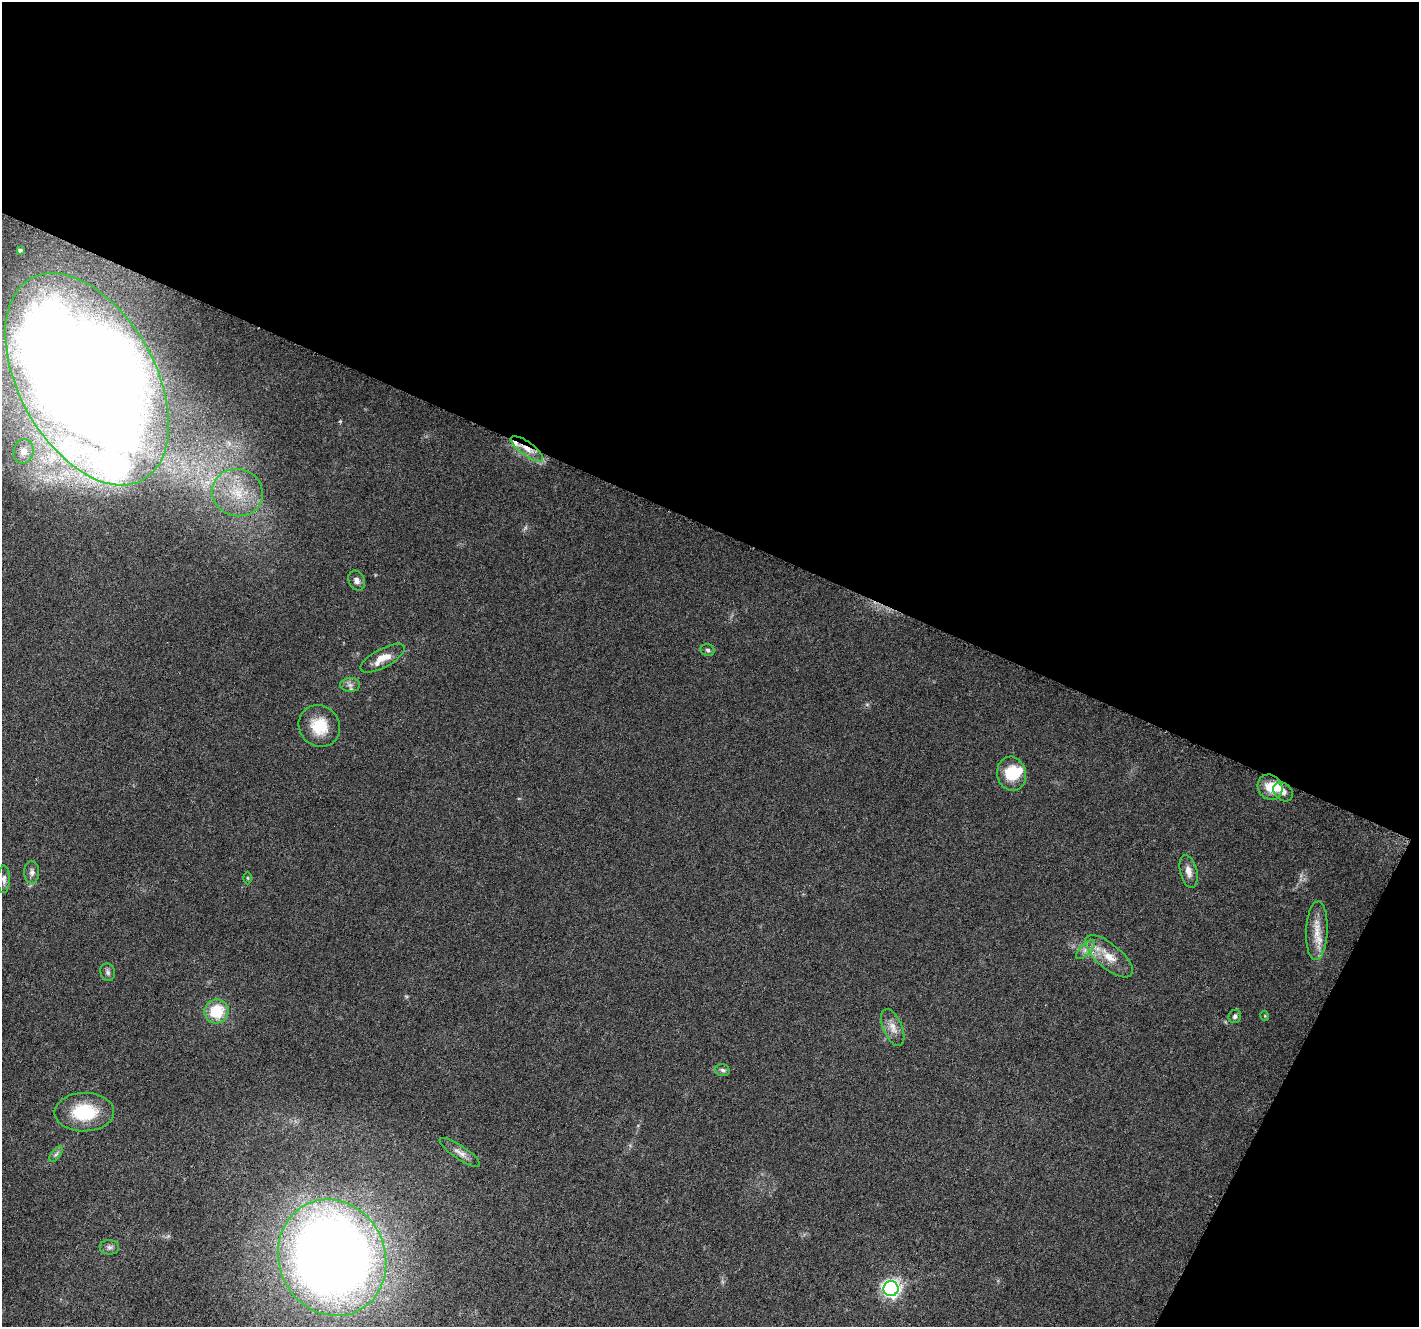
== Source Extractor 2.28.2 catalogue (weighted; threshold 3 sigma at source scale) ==
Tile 2 of 2 x 2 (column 2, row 1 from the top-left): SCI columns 1423-2839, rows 1458-2782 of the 2845 x 2896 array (HDU 1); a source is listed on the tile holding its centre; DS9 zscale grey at full resolution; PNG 1421 x 1329 px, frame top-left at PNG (2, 2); each listed source drawn as its Kron ellipse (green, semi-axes under 4 px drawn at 4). Shown black and unused: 43% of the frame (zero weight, under 3 of 6 exposures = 1% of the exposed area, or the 3 px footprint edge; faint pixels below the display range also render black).
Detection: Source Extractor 2.28.2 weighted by HDU 2 'WHT'; one run over the whole footprint, this tile lists its part. Background 0.0271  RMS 0.0048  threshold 0.0197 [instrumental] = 3 sigma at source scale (4.09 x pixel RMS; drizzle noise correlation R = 1.36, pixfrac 0.8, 0.0396/0.0396 arcsec/px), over >= 5 px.
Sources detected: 35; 1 inside a brighter object's white glare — neither listed nor drawn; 2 inside a brighter listed object's ellipse — not listed separately; the other 32 listed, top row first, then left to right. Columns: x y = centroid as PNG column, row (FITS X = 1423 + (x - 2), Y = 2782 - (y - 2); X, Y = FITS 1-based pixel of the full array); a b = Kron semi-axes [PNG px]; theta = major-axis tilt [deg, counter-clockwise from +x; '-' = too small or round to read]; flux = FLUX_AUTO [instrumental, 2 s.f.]
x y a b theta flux
20 250 4 3 - 0.86
87 379 115 68 -61 1500
527 449 19 6 -36 5.7
23 451 12 10 77 5.4
237 493 25 23 -19 20
357 581 10 8 -64 2.1
708 650 7 6 - 1.1
383 658 24 9 28 6.8
350 685 10 7 0 2
319 726 21 20 - 13
1012 774 17 14 -76 13
1270 787 13 12 - 8
1283 792 11 8 -41 2.7
1189 871 17 8 -77 3.6
32 872 11 7 -90 2
247 878 6 4 -89 0.55
4 879 14 6 89 2
1317 931 29 10 88 8.2
1085 950 12 5 45 2.2
1109 956 29 12 -40 9.4
108 972 9 7 -74 1.4
216 1011 12 12 - 16
1235 1016 7 6 - 1.3
1265 1016 5 3 - 0.42
893 1028 19 9 -67 4.5
723 1070 7 6 - 1.1
84 1112 30 19 1 22
460 1152 24 7 -34 3.3
56 1154 9 4 53 1.2
109 1247 10 7 -2 1.5
332 1258 59 53 -66 620
891 1289 7 7 - 140
Overlapping masked pixels (flux is a lower limit): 2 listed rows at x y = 87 379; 527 449